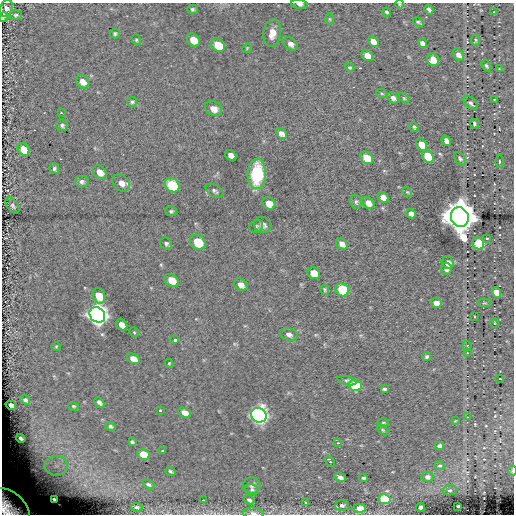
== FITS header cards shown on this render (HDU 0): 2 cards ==
NAXIS1  =                  512
NAXIS2  =                  512

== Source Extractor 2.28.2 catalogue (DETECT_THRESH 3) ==
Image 512 x 512 px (HDU 0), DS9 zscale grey, 1 PNG px = 1 image px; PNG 516 x 516 px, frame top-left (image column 1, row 512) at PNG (2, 3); each listed source drawn as its Kron ellipse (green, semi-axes under 4 px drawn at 4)
Background 0.0934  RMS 5.3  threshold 16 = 3 sigma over >= 5 px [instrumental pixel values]
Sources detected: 141; all 141 listed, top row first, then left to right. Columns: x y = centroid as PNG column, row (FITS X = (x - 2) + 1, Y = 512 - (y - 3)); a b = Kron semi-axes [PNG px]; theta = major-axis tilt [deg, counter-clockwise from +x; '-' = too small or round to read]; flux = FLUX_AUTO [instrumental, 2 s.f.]
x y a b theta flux
299 4 8 4 -9 1.4e+03
399 4 5 3 - 3.3e+02
6 8 9 6 65 1.6e+03
193 9 5 4 - 7.9e+02
429 9 5 3 - 8.5e+02
387 12 4 3 - 5.4e+02
494 12 3 3 - 2.3e+02
16 15 6 5 - 5.9e+02
3 17 5 5 - 1.2e+03
330 19 6 4 -89 4.6e+02
418 22 5 2 - 5.6e+02
115 33 5 5 - 5.8e+02
272 33 14 8 81 4.4e+03
136 40 5 4 - 5.1e+02
193 40 7 5 -41 4.8e+03
476 40 6 4 -88 4.4e+02
373 41 6 4 -46 2.4e+03
422 43 5 4 - 1.5e+03
290 44 8 6 -38 1.8e+03
218 45 7 6 - 9.6e+03
247 48 5 4 - 3.8e+02
458 55 7 5 -53 1.9e+03
367 56 6 5 - 4.1e+03
433 60 6 6 - 4.6e+03
486 66 6 4 -58 6.2e+02
350 68 5 4 - 5.4e+02
499 69 4 2 - 2.6e+02
83 82 7 6 - 2.4e+03
382 94 5 3 - 4.2e+02
393 98 6 5 - 1.1e+03
404 98 6 4 -45 4.1e+02
494 99 3 2 - 1.8e+02
132 102 5 5 - 6.6e+02
471 103 9 5 -47 8.7e+02
214 109 9 7 -31 2.2e+03
61 113 3 2 - 1.9e+02
474 124 5 3 - 6.2e+02
62 125 6 6 - 8.1e+02
414 127 5 3 - 5.4e+02
281 133 6 4 -42 1.4e+03
446 141 5 4 - 1.7e+03
421 145 7 5 -56 4.0e+03
23 149 7 5 -54 5.0e+03
231 155 6 4 -41 1.8e+03
428 156 7 5 -54 1.3e+04
367 158 7 5 -46 6.4e+03
460 159 7 5 -55 7.5e+02
499 161 6 3 -90 4.1e+02
54 169 5 5 - 7.7e+02
100 172 8 6 -44 3.2e+03
257 174 15 9 88 1.8e+04
82 181 7 6 - 9.9e+02
121 183 10 7 -40 2.4e+03
172 185 8 6 -43 2.3e+04
214 191 10 6 -31 1.0e+03
407 192 5 4 - 4.3e+02
383 197 6 5 - 2.4e+03
356 202 7 5 -76 7.4e+02
269 203 7 5 -35 3.0e+03
368 203 7 5 -42 2.2e+03
12 206 9 5 -54 7.3e+02
171 211 6 4 -10 6.5e+02
411 214 5 4 - 1.3e+03
460 217 10 8 -68 1.3e+06
263 225 9 7 -30 1.7e+03
256 226 7 6 - 7.5e+02
487 238 3 3 - 9.3e+02
198 242 8 7 - 1.2e+04
478 243 6 5 - 2.4e+04
166 244 6 5 - 8.3e+02
342 244 6 5 - 1.6e+03
448 263 6 5 - 2.4e+03
446 269 6 5 - 1.2e+03
314 273 7 5 -35 4.8e+03
171 280 7 6 - 5.3e+03
241 285 7 5 -39 1.6e+03
325 290 5 3 - 4.7e+02
342 290 7 6 - 2.2e+04
497 292 5 4 - 4.5e+03
99 296 8 6 -69 6.3e+03
436 303 5 5 - 2.2e+03
484 303 7 3 -4 3.7e+02
97 315 8 7 - 3.9e+05
474 317 3 2 - 2.5e+02
494 323 5 3 - 2.9e+02
122 325 6 5 - 2.9e+03
134 332 5 4 - 4.8e+02
289 334 9 6 -13 1.3e+03
175 340 3 3 - 7.4e+02
56 346 5 3 - 3.1e+02
467 346 4 4 - 3.8e+02
467 353 4 3 - 2.4e+02
427 357 4 3 - 6.1e+02
133 359 7 5 -31 3.1e+03
169 363 4 4 - 3.5e+02
500 379 3 2 - 1.8e+02
347 381 9 4 -13 6.3e+02
355 385 6 5 - 2.2e+04
384 389 4 3 - 6.2e+02
25 400 5 4 - 7.5e+02
99 402 6 4 -44 1.1e+03
11 405 5 4 - 1.7e+03
74 406 5 4 - 4.0e+02
160 410 3 2 - 4.0e+02
184 413 7 4 -32 2.9e+03
259 415 8 7 - 1.8e+05
467 417 3 2 - 1.9e+02
455 421 3 2 - 2.2e+02
383 422 5 3 - 3.5e+02
111 426 5 4 - 6.5e+02
383 430 6 4 -45 4.2e+02
21 438 5 3 - 7.8e+02
132 442 4 3 - 5.2e+02
338 443 3 3 - 5.3e+02
439 446 4 4 - 1.3e+03
162 451 3 2 - 3.1e+02
143 454 6 5 - 8.0e+03
330 461 6 3 -56 1.7e+03
56 466 11 10 - 4.0e+03
440 466 5 4 - 5.5e+02
170 471 5 3 - 5.9e+02
513 471 5 2 - 5.2e+02
340 477 6 3 -25 1.4e+03
427 477 6 5 - 1.7e+03
363 478 4 3 - 6.5e+02
148 484 6 4 -29 6.2e+02
252 486 9 8 - 1.2e+03
252 489 7 5 -14 7.2e+02
450 490 7 5 13 7.9e+02
54 499 4 3 - 7.1e+02
384 499 6 5 - 2.6e+04
203 500 3 2 - 4.3e+02
249 500 5 4 - 9.3e+02
306 503 4 4 - 4.3e+02
342 505 7 5 4 1.2e+03
458 506 3 3 - 6.7e+02
9 507 24 15 -40 1.6e+04
137 507 5 4 - 6.7e+02
421 507 4 3 - 1.9e+03
360 508 6 4 -2 5.4e+03
253 513 10 5 -5 1.3e+03
At the frame edge (FLAGS 8, measured only in part): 6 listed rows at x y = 299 4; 399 4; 3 17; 513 471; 9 507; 253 513